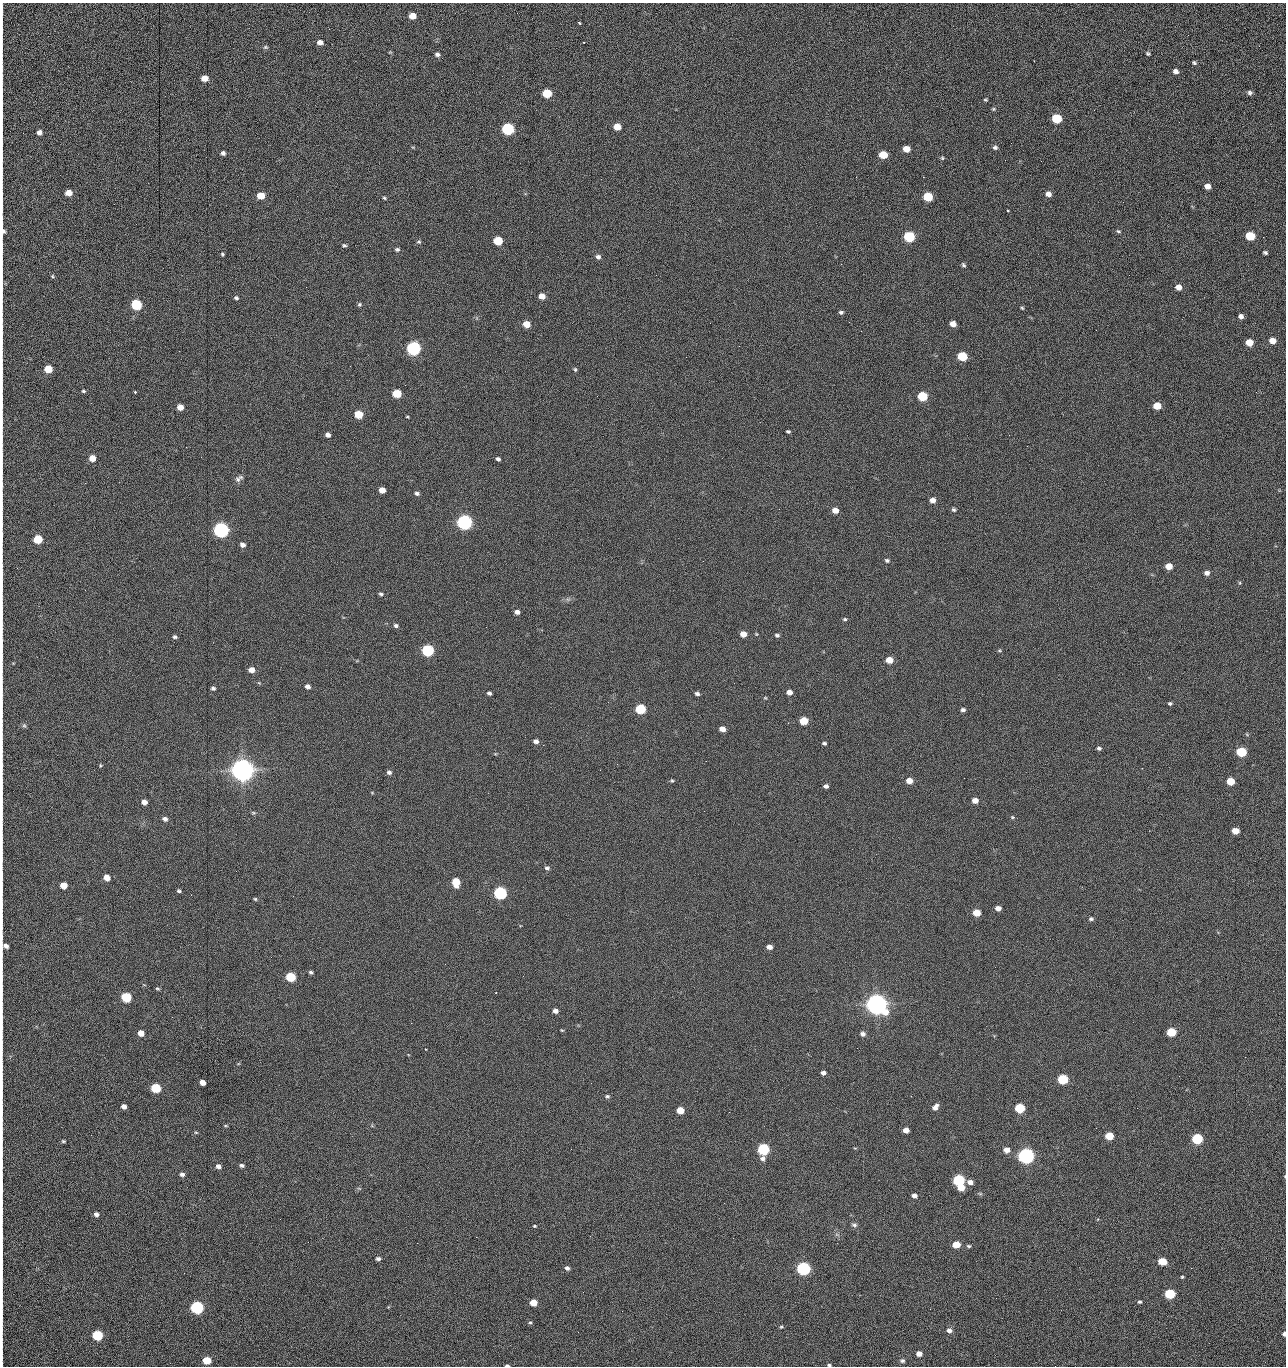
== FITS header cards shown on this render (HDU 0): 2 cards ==
NAXIS1  =                 1284 /fastest changing axis
NAXIS2  =                 1364 /next to fastest changing axis

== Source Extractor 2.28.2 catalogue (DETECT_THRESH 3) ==
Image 1284 x 1364 px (HDU 0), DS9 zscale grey, 1 PNG px = 1 image px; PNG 1288 x 1368 px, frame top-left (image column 1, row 1364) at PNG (2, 3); no overlay
Background 148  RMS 15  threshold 44.7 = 3 sigma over >= 5 px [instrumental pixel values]
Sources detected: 263; all 263 listed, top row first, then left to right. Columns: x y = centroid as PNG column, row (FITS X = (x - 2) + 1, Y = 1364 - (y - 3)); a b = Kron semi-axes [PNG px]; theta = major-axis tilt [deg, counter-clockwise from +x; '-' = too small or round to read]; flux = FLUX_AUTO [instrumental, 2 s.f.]
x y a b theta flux
2 10 18 2 90 2.2e+03
412 16 6 5 - 1.3e+04
579 23 4 3 - 2.0e+03
1188 35 3 2 - 8.9e+02
320 42 6 5 - 5.1e+03
265 47 7 5 0 1.6e+03
390 52 4 4 - 9.8e+02
437 54 6 6 - 2.9e+03
1148 54 5 4 - 1.4e+03
2 61 10 2 90 1.8e+03
1194 63 5 5 - 1.5e+03
1176 71 6 5 - 4.3e+03
204 78 5 5 - 1.4e+04
547 93 6 5 - 4.2e+04
1250 93 6 5 - 2.6e+03
985 100 4 4 - 1.2e+03
993 109 5 4 - 1.4e+03
2 115 27 2 90 5.3e+03
1057 118 6 5 - 6.1e+04
1179 122 3 2 - 7.8e+02
617 127 6 5 - 1.5e+04
508 129 6 6 - 1.6e+05
39 132 5 5 - 4.7e+03
995 147 6 5 - 2.3e+03
906 149 6 5 - 1.2e+04
223 153 5 5 - 2.6e+03
883 155 6 5 - 2.8e+04
2 158 16 2 90 3.1e+03
942 158 5 4 - 1.3e+03
1005 160 2 2 - 9.0e+02
1041 161 3 2 - 1.1e+03
2 176 11 2 90 1.9e+03
856 177 2 2 - 1.6e+03
923 177 2 2 - 2.0e+04
1207 186 5 5 - 6.3e+03
69 193 5 5 - 1.0e+04
1048 194 6 5 - 5.8e+03
261 196 6 5 - 2.0e+04
928 197 6 5 - 5.1e+04
384 198 4 3 - 1.3e+03
1123 202 2 2 - 5.4e+02
2 208 21 2 90 3.9e+03
1008 210 3 2 - 1.3e+03
3 231 9 6 84 3.9e+03
1118 231 6 4 -16 1.5e+03
1250 236 6 5 - 4.2e+04
909 237 6 6 - 1.0e+05
498 241 6 5 - 4.0e+04
419 242 6 5 - 1.6e+03
344 245 5 4 - 1.6e+03
2 249 12 2 90 2.2e+03
397 249 6 5 - 1.9e+03
1265 253 4 3 - 1.9e+03
222 254 5 4 - 1.3e+03
598 257 6 6 - 3.0e+03
841 264 2 2 - 1.8e+04
963 265 6 4 -52 1.8e+03
656 275 2 2 - 4.5e+02
52 276 5 4 - 1.1e+03
306 287 2 2 - 4.2e+02
1178 287 6 5 - 7.6e+03
2 289 10 2 90 2.1e+03
542 296 5 5 - 9.3e+03
236 298 5 4 - 1.9e+03
359 304 5 5 - 1.5e+03
136 305 6 5 - 1.0e+05
1022 308 5 4 - 1.1e+03
841 312 5 4 - 2.0e+03
1241 316 5 5 - 3.7e+03
849 322 2 2 - 5.2e+02
710 323 2 2 - 2.1e+03
526 324 6 5 - 1.5e+04
953 324 5 5 - 7.8e+03
1096 330 3 2 - 7.7e+02
2 333 9 2 90 1.8e+03
1272 341 6 5 - 1.1e+04
1249 342 6 5 - 1.6e+04
413 348 6 6 - 3.0e+05
962 356 6 5 - 5.8e+04
350 366 2 2 - 1.6e+03
48 369 5 5 - 2.5e+04
575 369 5 4 - 1.3e+03
2 372 17 2 90 2.6e+03
83 391 5 4 - 1.4e+03
135 392 3 3 - 1.3e+03
1256 392 2 2 - 7.7e+02
397 394 6 5 - 3.7e+04
922 396 6 5 - 5.9e+04
2 405 8 2 90 1.1e+03
1157 406 6 5 - 1.9e+04
180 407 5 5 - 8.6e+03
358 414 6 5 - 2.9e+04
407 417 4 3 - 8.6e+02
2 421 10 2 90 1.7e+03
788 431 4 3 - 1.5e+03
328 435 5 4 - 3.7e+03
1009 435 2 2 - 9.4e+02
186 447 2 2 - 1.9e+03
2 455 12 2 90 1.9e+03
92 458 5 5 - 1.2e+04
498 459 4 4 - 2.3e+03
239 478 12 7 36 3.8e+03
85 483 3 2 - 8.1e+02
382 490 5 5 - 9.8e+03
417 493 5 4 - 2.3e+03
933 500 6 5 - 6.0e+03
2 507 9 2 90 1.6e+03
835 510 5 5 - 8.6e+03
954 510 5 4 - 1.8e+03
464 522 6 6 - 5.1e+05
221 530 6 6 - 5.4e+05
2 536 11 2 90 1.8e+03
38 539 6 5 - 4.1e+04
243 545 6 5 - 3.9e+03
887 560 6 5 - 1.9e+03
1169 566 5 5 - 1.3e+04
2 572 18 2 90 3.1e+03
1207 573 6 5 - 4.0e+03
1240 583 5 3 - 1.1e+03
381 594 5 4 - 1.9e+03
517 612 5 4 - 4.0e+03
845 619 5 4 - 1.4e+03
396 626 6 5 - 2.2e+03
743 634 5 5 - 1.0e+04
777 635 6 4 -15 1.9e+03
175 637 5 4 - 1.9e+03
2 650 10 2 90 1.7e+03
428 650 6 5 - 1.6e+05
999 651 5 3 - 1.1e+03
889 660 5 5 - 1.4e+04
251 670 6 5 - 7.6e+03
259 683 6 3 -18 1.1e+03
307 686 5 5 - 4.2e+03
213 688 4 4 - 2.0e+03
789 692 5 4 - 6.2e+03
489 693 4 3 - 2.2e+03
697 694 5 4 - 2.5e+03
765 698 5 3 - 1.0e+03
1170 703 5 5 - 1.7e+03
640 709 6 5 - 7.2e+04
963 710 4 4 - 2.4e+03
804 721 6 5 - 2.7e+04
24 726 7 5 -67 1.7e+03
722 729 5 4 - 7.5e+03
536 741 5 4 - 4.1e+03
824 743 4 3 - 1.7e+03
543 745 2 2 - 2.3e+03
1099 748 5 4 - 2.1e+03
1241 752 6 5 - 7.7e+04
706 761 2 2 - 1.5e+03
617 764 3 2 - 2.1e+03
100 765 4 4 - 1.1e+03
243 770 8 7 - 1.9e+06
389 772 6 5 - 2.7e+03
672 780 5 4 - 1.2e+03
2 781 8 2 90 1.2e+03
909 781 5 5 - 1.0e+04
1230 781 5 5 - 2.5e+04
826 786 4 4 - 2.9e+03
975 800 5 4 - 8.0e+03
144 802 5 4 - 6.8e+03
253 813 6 4 -7 1.4e+03
1012 817 5 4 - 1.1e+03
165 819 5 4 - 3.8e+03
1235 831 5 5 - 1.5e+04
547 868 6 5 - 2.3e+03
107 877 5 5 - 1.2e+04
2 878 8 2 90 1.3e+03
456 882 7 5 -83 2.8e+04
64 885 5 5 - 1.6e+04
179 891 4 4 - 1.6e+03
500 893 6 5 - 2.4e+05
255 899 4 4 - 1.2e+03
998 908 5 4 - 5.8e+03
976 913 5 5 - 1.9e+04
1091 919 5 4 - 2.0e+03
5 946 7 5 -6 4.8e+03
769 947 5 4 - 6.0e+03
311 972 5 4 - 1.8e+03
523 976 2 2 - 1.4e+03
291 977 6 5 - 6.1e+04
157 989 5 4 - 1.3e+03
126 997 6 5 - 7.6e+04
876 1004 8 7 - 1.5e+06
555 1011 5 4 - 4.5e+03
411 1023 2 2 - 3.7e+03
562 1030 5 3 - 9.3e+02
1171 1032 6 5 - 4.8e+04
141 1033 5 5 - 1.0e+04
863 1034 6 5 - 4.0e+03
2 1043 12 2 90 2.0e+03
857 1048 2 2 - 7.8e+02
425 1049 3 2 - 1.0e+03
1245 1057 2 2 - 1.2e+03
823 1073 5 4 - 3.5e+03
1179 1076 2 2 - 1.6e+03
1063 1079 6 5 - 8.9e+04
202 1082 5 4 - 9.2e+03
2 1087 8 2 90 1.5e+03
156 1088 6 5 - 6.5e+04
607 1096 5 5 - 1.9e+03
911 1096 2 2 - 5.9e+02
124 1106 5 4 - 5.3e+03
2 1107 11 2 90 1.9e+03
935 1107 8 5 55 4.9e+03
1020 1108 6 5 - 7.2e+04
680 1110 5 5 - 2.0e+04
729 1112 2 2 - 6.5e+02
226 1126 5 3 - 9.9e+02
1096 1128 2 2 - 4.1e+02
906 1130 5 4 - 7.1e+03
196 1132 6 4 -2 1.1e+03
91 1135 2 2 - 1.6e+03
1109 1136 6 5 - 3.2e+04
1197 1139 6 5 - 1.0e+05
63 1141 5 3 - 1.3e+03
571 1149 2 2 - 6.8e+02
763 1149 6 5 - 1.5e+05
1007 1150 6 5 - 7.8e+03
1026 1156 6 6 - 6.4e+05
763 1159 6 6 - 3.5e+03
242 1165 5 4 - 2.3e+03
218 1166 5 4 - 4.4e+03
182 1174 5 5 - 3.4e+03
959 1180 6 5 - 1.5e+05
970 1182 6 5 - 6.5e+03
2 1187 24 2 90 4.3e+03
961 1188 6 5 - 1.7e+04
914 1196 5 4 - 4.3e+03
96 1214 5 4 - 4.1e+03
280 1219 2 2 - 1.4e+03
854 1225 7 5 -6 2.3e+03
534 1226 4 3 - 1.0e+03
2 1236 19 2 90 2.8e+03
476 1237 2 2 - 1.2e+04
308 1242 2 2 - 1.1e+03
417 1243 2 2 - 3.6e+03
956 1244 6 5 - 1.9e+04
969 1246 6 4 -14 1.5e+03
378 1259 5 4 - 2.9e+03
1162 1261 6 5 - 2.7e+04
567 1268 5 4 - 3.1e+03
803 1268 6 5 - 3.1e+05
1182 1277 4 3 - 1.1e+03
1170 1294 6 5 - 7.9e+04
996 1298 2 2 - 1.7e+03
1139 1302 5 4 - 1.6e+03
533 1303 5 5 - 1.8e+04
197 1307 6 5 - 2.4e+05
622 1311 2 2 - 4.8e+02
2 1321 20 2 90 3.4e+03
530 1322 5 4 - 1.3e+03
781 1327 4 4 - 1.2e+03
949 1331 6 5 - 4.2e+03
578 1332 2 2 - 2.4e+03
1284 1334 4 3 - 3.0e+03
97 1335 6 5 - 9.2e+04
919 1354 5 4 - 6.8e+03
207 1360 6 5 - 3.0e+04
902 1361 6 5 - 2.0e+03
507 1365 4 2 - 1.6e+03
829 1365 5 3 - 1.4e+03
1055 1366 2 2 - 1.3e+03
At the frame edge (FLAGS 8, measured only in part): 31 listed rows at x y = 2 10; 2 61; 2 115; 2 158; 2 176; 2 208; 3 231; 2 249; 2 289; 2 333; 2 372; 2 405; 2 421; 2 455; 2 507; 2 536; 2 572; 2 650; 2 781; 2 878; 5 946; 2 1043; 2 1087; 2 1107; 2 1187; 2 1236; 2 1321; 1284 1334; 507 1365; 829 1365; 1055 1366

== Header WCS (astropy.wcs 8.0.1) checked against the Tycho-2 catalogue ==
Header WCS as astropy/WCSLIB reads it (CRVAL/CRPIX/CD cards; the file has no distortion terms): RA---TAN/DEC--TAN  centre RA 15:41:40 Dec +51:59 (235.42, +51.99 deg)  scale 1.26 arcsec/px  FOV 26.9' x 28.5'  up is +92 deg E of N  parity flipped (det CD > 0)
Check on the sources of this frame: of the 60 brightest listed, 10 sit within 2.0 arcsec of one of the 11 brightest Tycho-2 stars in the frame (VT <= 12.29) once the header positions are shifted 0.53 arcsec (0.06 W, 0.53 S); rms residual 1.00 arcsec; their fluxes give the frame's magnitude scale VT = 25.21 - 2.5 log10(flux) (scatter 0.19 mag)
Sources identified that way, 10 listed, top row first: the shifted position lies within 2.0 arcsec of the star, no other Tycho-2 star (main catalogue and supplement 1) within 4.0 arcsec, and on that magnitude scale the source's flux lands within +1.5 / -3 mag of the star's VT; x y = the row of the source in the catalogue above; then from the Tycho-2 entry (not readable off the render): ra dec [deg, ICRS J2000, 3 dp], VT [Tycho-2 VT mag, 2 dp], TYC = Tycho-2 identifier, HIP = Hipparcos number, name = IAU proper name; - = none
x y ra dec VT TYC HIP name
413 348 235.614 +52.064 11.61 3489-1132-1 - -
464 522 235.514 +52.049 11.19 3489-1407-1 - -
221 530 235.515 +52.133 11.12 3489-1380-1 - -
243 770 235.378 +52.130 9.31 3489-1322-1 76850 -
500 893 235.303 +52.042 11.52 3489-958-1 - -
876 1004 235.232 +51.912 9.59 3489-824-1 - -
1026 1156 235.143 +51.862 10.97 3489-1016-1 - -
959 1180 235.131 +51.886 12.29 3489-908-1 - -
803 1268 235.084 +51.941 11.45 3489-1346-1 - -
197 1307 235.075 +52.152 11.74 3489-912-1 - -